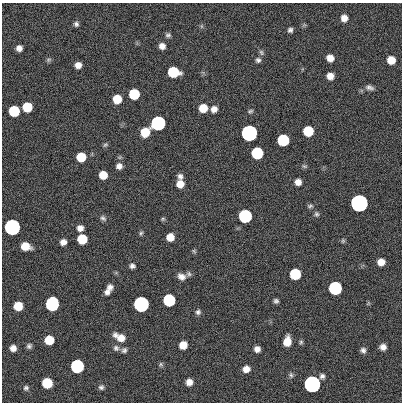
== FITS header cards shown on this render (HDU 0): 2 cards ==
NAXIS1  =                  400
NAXIS2  =                  400

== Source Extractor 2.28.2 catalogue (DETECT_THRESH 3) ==
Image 400 x 400 px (HDU 0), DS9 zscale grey, 1 PNG px = 1 image px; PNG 404 x 404 px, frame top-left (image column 1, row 400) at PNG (2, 3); no overlay
Background 0.343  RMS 33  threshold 100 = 3 sigma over >= 5 px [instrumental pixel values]
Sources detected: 87; all 87 listed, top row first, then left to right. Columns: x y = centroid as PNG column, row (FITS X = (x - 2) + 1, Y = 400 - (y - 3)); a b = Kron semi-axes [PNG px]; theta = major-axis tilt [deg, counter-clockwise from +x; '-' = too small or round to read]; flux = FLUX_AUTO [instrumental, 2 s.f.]
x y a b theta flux
344 18 7 7 - 1.6e+04
76 24 6 6 - 6.0e+03
201 26 6 4 -71 3.1e+03
290 30 5 5 - 6.4e+03
168 35 7 6 - 5.3e+03
162 46 7 6 - 1.3e+04
19 48 6 5 - 1.2e+04
261 52 8 6 -59 5.1e+03
330 58 7 6 - 1.8e+04
48 60 7 5 2 4.3e+03
258 60 7 6 - 6.2e+03
391 60 7 7 - 3.2e+04
78 65 6 6 - 1.4e+04
173 72 8 7 - 1.2e+05
330 76 6 6 - 1.9e+04
369 87 10 6 -13 8.5e+03
134 94 7 7 - 1.2e+05
117 99 7 7 - 4.7e+04
27 107 7 7 - 7.2e+04
203 108 7 7 - 3.9e+04
214 109 7 7 - 1.3e+04
14 111 7 7 - 1.2e+05
250 111 6 5 - 3.9e+03
158 123 7 7 - 1.0e+06
308 131 7 7 - 9.1e+04
145 132 8 7 - 5.1e+04
249 133 7 7 - 3.5e+06
283 140 7 7 - 2.1e+05
105 145 7 5 30 3.7e+03
257 153 7 7 - 2.1e+05
81 157 7 7 - 5.7e+04
119 166 8 7 - 1.1e+04
304 166 8 5 -24 4.0e+03
103 175 7 6 - 3.5e+04
180 176 7 6 - 8.3e+03
298 182 7 6 - 1.5e+04
180 184 8 7 - 2.4e+04
359 203 7 7 - 1.1e+07
310 206 8 5 8 4.5e+03
316 214 7 6 - 4.8e+03
245 216 7 7 - 5.4e+05
103 218 9 6 -38 6.4e+03
163 219 6 4 21 3.0e+03
12 227 7 7 - 2.9e+06
80 228 6 6 - 1.2e+04
141 233 6 5 - 3.8e+03
170 237 6 6 - 2.8e+04
82 239 7 7 - 7.7e+04
343 241 6 4 70 3.2e+03
63 242 6 6 - 1.3e+04
25 246 8 7 - 3.7e+04
194 251 7 4 -45 3.1e+03
381 262 6 6 - 2.0e+04
132 266 6 5 - 7.1e+03
189 274 7 6 - 5.2e+03
295 274 7 7 - 1.4e+05
181 276 9 7 -30 1.4e+04
110 287 8 7 - 9.6e+03
335 288 7 7 - 5.6e+05
107 292 6 6 - 8.5e+03
169 300 7 7 - 3.1e+05
276 301 5 4 - 5.3e+03
52 304 8 7 - 6.1e+05
141 304 7 7 - 2.1e+06
18 306 7 7 - 5.0e+04
198 312 7 7 - 6.2e+03
120 337 15 8 -28 2.5e+04
49 340 7 7 - 4.8e+04
287 341 9 6 81 3.4e+04
301 342 6 5 - 3.8e+03
183 345 7 6 - 2.8e+04
29 346 6 5 - 5.9e+03
383 347 6 6 - 1.2e+04
13 348 6 6 - 1.3e+04
116 348 8 8 - 8.0e+03
257 349 6 5 - 1.2e+04
124 350 7 7 - 6.6e+03
363 350 7 6 - 7.8e+03
161 364 7 6 - 4.1e+03
77 366 7 7 - 5.2e+05
246 369 7 6 - 1.6e+04
291 375 7 6 - 5.1e+03
189 382 6 6 - 1.6e+04
47 383 7 7 - 9.9e+04
312 384 8 7 - 5.5e+06
101 387 7 6 - 5.6e+03
26 388 6 6 - 4.9e+03